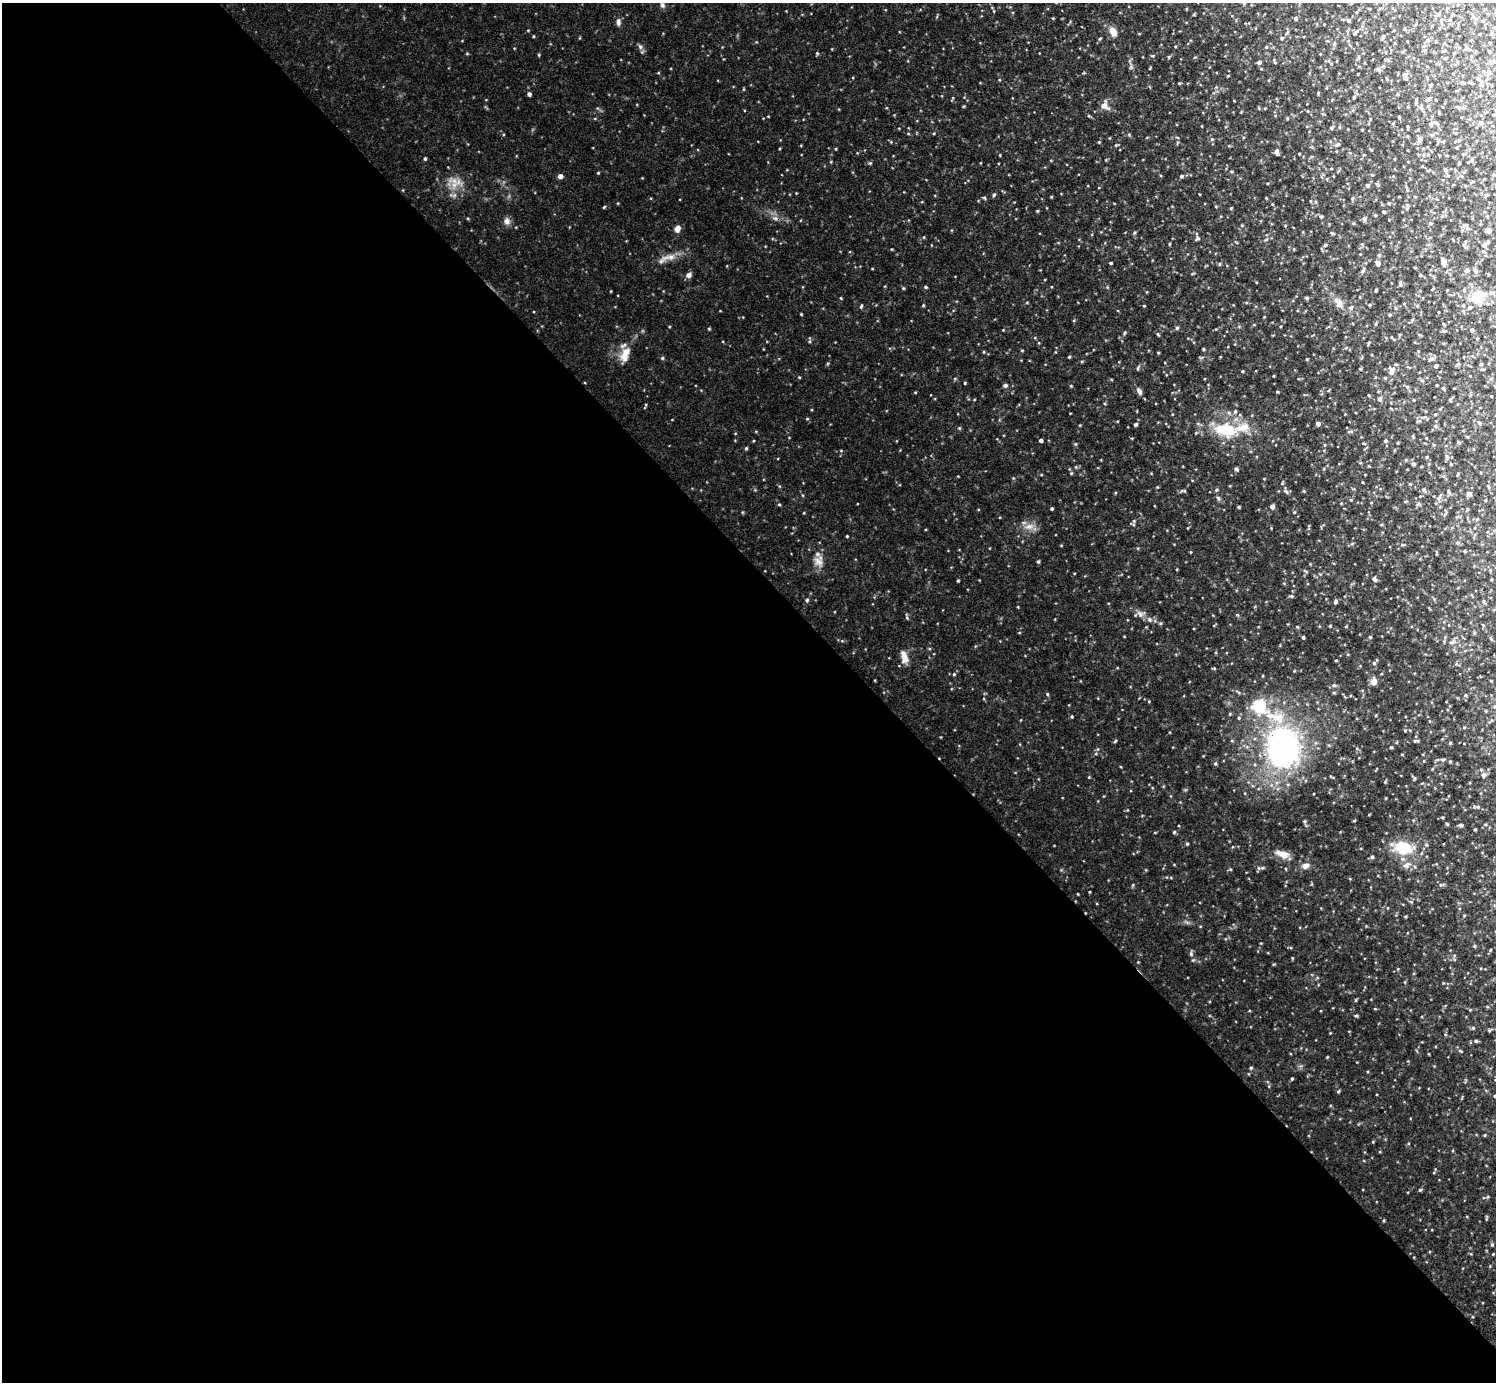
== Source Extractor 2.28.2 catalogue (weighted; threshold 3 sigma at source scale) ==
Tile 9 of 4 x 4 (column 1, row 3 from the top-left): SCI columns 1-1494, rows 1535-2914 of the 5974 x 5972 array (HDU 1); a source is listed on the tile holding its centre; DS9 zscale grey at full resolution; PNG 1498 x 1384 px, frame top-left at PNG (2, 3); no overlay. Shown black and unused: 58% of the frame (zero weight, under 3 of 4 exposures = <1% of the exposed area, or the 3 px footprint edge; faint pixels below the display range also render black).
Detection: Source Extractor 2.28.2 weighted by HDU 2 'WHT'; one run over the whole footprint, this tile lists its part. Background 0.112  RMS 0.011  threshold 0.048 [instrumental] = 3 sigma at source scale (4.5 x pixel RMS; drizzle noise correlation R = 1.50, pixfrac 1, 0.05/0.05 arcsec/px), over >= 5 px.
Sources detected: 151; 5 inside a brighter listed object's ellipse — not listed separately; the other 146 listed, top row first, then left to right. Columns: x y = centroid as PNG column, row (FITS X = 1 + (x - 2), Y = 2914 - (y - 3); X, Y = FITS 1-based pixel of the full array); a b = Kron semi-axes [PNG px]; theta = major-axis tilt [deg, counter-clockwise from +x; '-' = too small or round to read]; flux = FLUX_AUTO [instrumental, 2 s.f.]
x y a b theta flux
662 5 6 5 - 2
1295 18 4 4 - 1.7
1349 20 4 4 - 1.6
618 22 8 5 -90 2.5
1113 32 11 8 -60 7
1383 36 5 5 - 1.3
1100 38 5 3 - 0.86
1281 38 4 3 - 1.1
1428 40 5 4 - 1.3
1266 47 3 3 - 0.75
1466 49 6 4 29 1.4
817 53 4 4 - 0.95
1445 58 5 3 - 0.92
1259 62 4 4 - 3.1
1495 62 5 3 - 1.1
1378 69 6 4 -51 1.8
1489 72 6 4 73 1.5
529 94 4 4 - 2.2
1354 97 4 4 - 1.3
1428 99 5 4 - 2.1
1104 106 10 8 -36 5.1
1421 108 8 3 -78 1.8
1399 117 3 3 - 0.87
1481 123 5 4 - 2.6
1431 124 5 5 - 1.7
1362 130 4 2 - 0.72
1432 135 5 4 - 1.2
1420 140 7 5 73 2.3
1338 144 5 5 - 1.5
1276 151 7 5 88 2.7
425 158 4 3 - 1.2
1459 163 3 3 - 0.99
1445 170 6 4 -59 1.5
560 176 4 4 - 4.3
1181 176 5 4 - 1.5
1367 185 5 3 - 1.3
1407 189 5 4 - 1.2
1486 195 5 4 - 1.2
1383 212 4 3 - 1.2
1321 217 4 4 - 1.4
1364 218 6 4 -90 2.2
507 221 8 7 - 3.9
1430 223 5 3 - 0.97
677 228 8 6 60 4
1467 228 5 5 - 1.9
1488 231 6 4 -29 2.3
1197 239 7 4 56 1.5
1325 245 4 3 - 1.1
1484 245 6 5 - 2.2
671 257 7 6 - 3.6
1444 262 4 4 - 9.5
1111 263 3 2 - 1.1
1378 263 5 4 - 3.6
1466 270 4 4 - 3.3
1475 271 8 4 -57 1.8
689 275 7 6 - 3.3
1400 284 7 4 -71 1.4
926 287 4 3 - 1.1
1376 290 4 3 - 0.97
1478 297 19 18 - 20
1307 298 5 4 - 1
1339 303 9 7 -70 4.3
861 306 5 3 - 1.1
1351 308 5 5 - 2.1
1395 308 5 3 - 0.95
801 314 3 3 - 0.75
1389 315 4 3 - 1
1376 324 5 3 - 0.94
1444 325 5 3 - 0.93
1177 328 5 4 - 1.2
1472 330 5 3 - 1.9
1124 333 5 3 - 1
625 354 20 9 73 11
1069 357 4 3 - 0.94
662 358 4 4 - 1.2
1307 359 4 3 - 0.83
1457 364 6 3 44 1.2
1436 366 3 3 - 2.3
1242 371 3 3 - 0.9
1391 371 11 7 76 5.9
1385 378 4 4 - 0.95
965 383 3 3 - 0.86
1005 385 5 5 - 1.8
1443 388 4 3 - 1.1
1139 391 8 5 -55 3.3
1379 399 5 5 - 2.4
1440 409 5 3 - 0.8
1136 424 5 4 - 1.3
1318 424 4 4 - 3.8
1228 430 24 21 -58 32
1041 441 4 3 - 2.2
1385 441 5 4 - 1.5
1459 442 4 3 - 1.4
1075 444 5 3 - 0.94
746 448 4 4 - 1.1
1413 464 4 4 - 1.8
1236 469 5 4 - 1.6
1458 474 5 3 - 0.88
1488 486 5 3 - 0.9
1424 490 5 4 - 1.3
1468 494 6 4 18 1.9
1218 498 7 4 -46 1.6
1438 498 6 5 - 2
779 504 5 3 - 0.85
1238 507 3 3 - 1.2
1272 507 4 4 - 4.1
1052 509 3 3 - 1.1
1029 526 7 5 1 3.4
847 536 3 2 - 0.8
1038 561 4 3 - 1.2
819 562 11 7 -36 5
1374 579 7 5 -40 2.6
807 600 4 4 - 1.3
1483 601 5 3 - 1
1335 602 4 4 - 2.1
1303 637 3 3 - 1.1
1370 637 4 4 - 0.94
904 657 15 7 -72 7.4
954 674 4 3 - 0.91
1491 681 4 2 - 0.74
1374 682 7 7 - 5.2
1259 706 6 6 - 140
1279 717 16 9 -87 12
1416 741 9 3 5 1.4
1450 743 3 3 - 1
1283 746 28 23 90 230
1443 759 6 3 19 1.2
1450 761 4 3 - 0.92
1483 775 6 5 - 2.2
1442 817 4 2 - 0.88
1354 821 4 3 - 0.82
1461 825 5 4 - 1.7
1174 832 4 4 - 0.96
1187 844 4 3 - 0.97
1403 848 17 13 -16 27
1282 854 15 8 -26 7.7
1372 857 4 4 - 1.5
1407 865 10 5 47 2.9
1305 866 9 7 23 4.3
1262 868 5 3 - 1.3
1476 1041 5 4 - 1.4
1251 1068 4 4 - 1.1
1292 1078 4 3 - 0.98
1495 1096 4 3 - 1.1
1420 1190 5 3 - 0.98
1492 1245 4 4 - 1.2
Isophote crosses this tile's border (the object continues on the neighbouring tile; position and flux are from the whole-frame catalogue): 2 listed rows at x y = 1495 62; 1495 1096
Unlisted compact peaks at least as high as the median listed source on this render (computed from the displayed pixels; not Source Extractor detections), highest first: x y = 994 195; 1140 615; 1149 619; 1037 211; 1356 1016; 1473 1028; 1291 596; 1134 521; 1374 663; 1330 626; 1385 782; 1391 747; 1237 615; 1144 306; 1212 139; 984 197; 1131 67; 1339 1091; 934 133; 1286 491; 1297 627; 1169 57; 1129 135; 1294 512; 1184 491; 1282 483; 1160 623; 1138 367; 1214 668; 1334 685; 1152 56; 1231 208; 1277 392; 454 181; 1080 425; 1336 660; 1216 763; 1384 1220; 1461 1051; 1386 798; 1304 491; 1470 1010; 1474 946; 1485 1135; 1402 754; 1076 467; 1193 960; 1220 264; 1447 824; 1266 198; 1135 232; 1216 206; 1242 225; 1360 369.